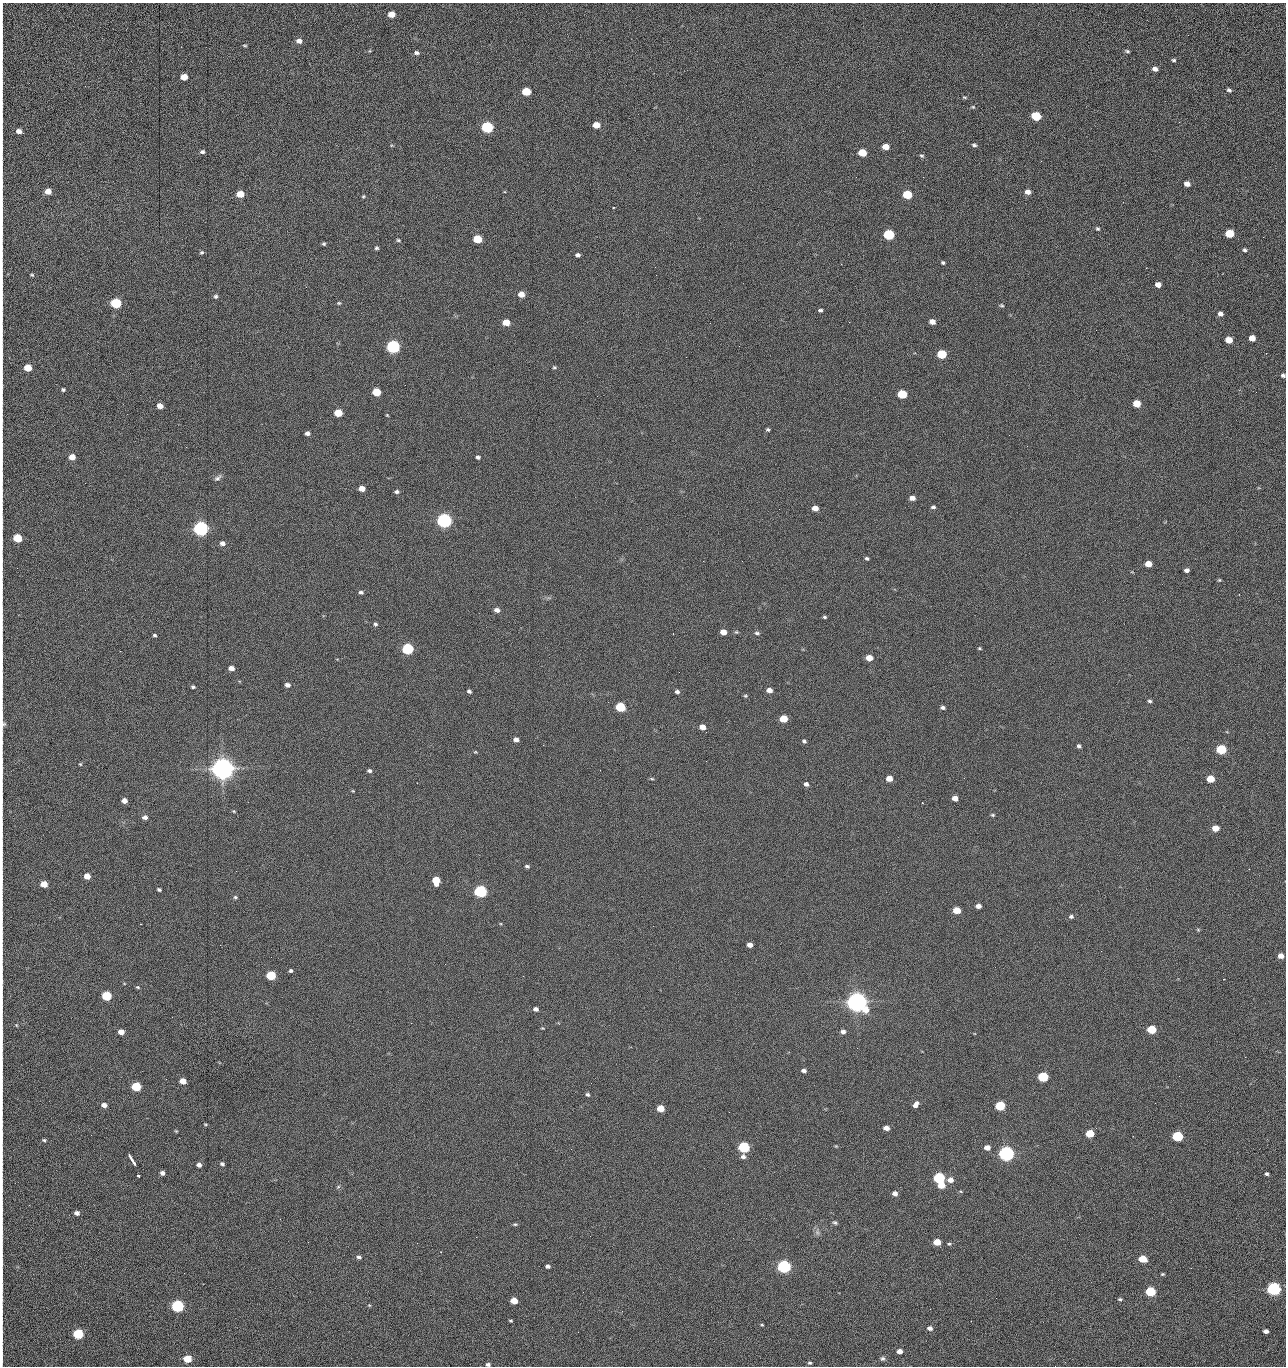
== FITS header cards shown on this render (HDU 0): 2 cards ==
NAXIS1  =                 1284 /fastest changing axis
NAXIS2  =                 1364 /next to fastest changing axis

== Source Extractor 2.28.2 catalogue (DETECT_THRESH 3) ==
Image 1284 x 1364 px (HDU 0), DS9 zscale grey, 1 PNG px = 1 image px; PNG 1288 x 1368 px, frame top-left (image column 1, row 1364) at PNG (2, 3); no overlay
Background 145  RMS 15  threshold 44.5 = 3 sigma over >= 5 px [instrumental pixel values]
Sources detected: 279; all 279 listed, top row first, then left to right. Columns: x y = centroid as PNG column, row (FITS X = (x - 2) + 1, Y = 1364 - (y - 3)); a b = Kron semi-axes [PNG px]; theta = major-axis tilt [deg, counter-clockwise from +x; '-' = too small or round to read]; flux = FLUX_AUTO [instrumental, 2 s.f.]
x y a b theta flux
391 14 5 5 - 1.3e+04
2 26 15 2 90 2.7e+03
1188 35 3 2 - 1.1e+03
299 41 6 5 - 5.3e+03
245 45 6 3 -9 1.1e+03
1127 51 5 4 - 1.6e+03
417 53 6 5 - 2.7e+03
2 56 13 2 90 2.5e+03
1174 60 4 4 - 1.6e+03
1155 69 5 5 - 4.5e+03
184 77 5 5 - 1.4e+04
2 84 18 2 90 3.0e+03
1229 90 5 4 - 2.1e+03
526 91 6 5 - 4.2e+04
964 97 6 4 -7 1.2e+03
973 107 5 4 - 1.3e+03
1036 116 6 5 - 6.1e+04
1179 122 3 2 - 8.2e+02
596 125 6 5 - 1.5e+04
487 127 6 5 - 1.6e+05
19 131 6 4 -14 5.3e+03
974 145 6 4 -15 2.0e+03
886 147 6 4 -10 1.2e+04
2 148 15 2 90 2.7e+03
202 152 5 4 - 2.4e+03
862 153 6 5 - 2.8e+04
922 156 6 4 -28 1.5e+03
1041 161 3 2 - 1.3e+03
2 163 8 2 90 1.5e+03
856 177 2 2 - 1.5e+03
923 177 2 2 - 1.2e+04
2 181 11 2 90 2.1e+03
1187 184 5 4 - 6.6e+03
48 191 5 5 - 1.0e+04
1028 192 6 5 - 6.0e+03
240 194 5 5 - 2.0e+04
907 194 6 5 - 5.2e+04
363 196 5 4 - 1.2e+03
1123 202 2 2 - 5.3e+02
2 220 21 2 90 4.4e+03
1098 229 6 4 -41 1.5e+03
1229 233 6 5 - 4.3e+04
889 234 6 5 - 1.0e+05
1263 237 2 2 - 6.4e+02
477 239 6 5 - 4.0e+04
398 240 6 4 -15 1.4e+03
324 244 4 4 - 1.6e+03
376 248 4 4 - 1.8e+03
1245 250 5 4 - 1.9e+03
202 252 5 5 - 1.7e+03
2 255 9 2 90 1.8e+03
578 255 5 4 - 2.7e+03
943 263 4 4 - 1.6e+03
841 264 2 2 - 1.8e+04
32 275 5 3 - 1.1e+03
656 275 2 2 - 4.5e+02
2 282 9 2 90 1.9e+03
1158 285 5 4 - 7.3e+03
306 287 3 3 - 5.6e+02
521 294 6 5 - 9.6e+03
216 296 5 5 - 2.1e+03
2 300 14 2 90 2.3e+03
116 303 6 5 - 1.0e+05
339 303 5 4 - 1.3e+03
1002 305 5 4 - 1.3e+03
820 310 4 3 - 2.0e+03
1220 314 5 5 - 4.0e+03
506 322 6 5 - 1.6e+04
849 322 2 2 - 4.8e+02
932 322 5 4 - 7.6e+03
710 323 2 2 - 2.2e+03
1096 330 2 2 - 4.6e+02
1252 338 5 5 - 1.0e+04
1229 340 5 5 - 1.6e+04
393 347 6 5 - 3.0e+05
942 354 6 5 - 5.8e+04
2 356 16 2 90 2.5e+03
554 367 6 4 -13 1.3e+03
28 368 5 5 - 2.5e+04
1283 375 5 4 - 2.4e+03
63 389 5 4 - 1.6e+03
376 392 6 5 - 3.7e+04
1256 392 2 2 - 6.2e+02
902 394 6 5 - 6.0e+04
2 401 13 2 90 2.3e+03
1137 403 5 5 - 1.9e+04
160 406 5 4 - 8.6e+03
338 413 5 5 - 2.9e+04
387 415 4 3 - 8.8e+02
2 420 9 2 90 1.6e+03
768 430 4 4 - 1.5e+03
307 433 5 4 - 3.7e+03
1009 435 2 2 - 2.2e+03
186 447 2 2 - 2.0e+03
2 455 10 2 90 1.8e+03
72 457 5 4 - 1.2e+04
478 457 4 4 - 2.3e+03
218 478 11 6 37 3.1e+03
85 483 2 2 - 5.3e+02
362 488 5 4 - 1.0e+04
396 492 5 4 - 2.4e+03
912 498 5 4 - 5.8e+03
933 507 6 5 - 2.0e+03
815 508 5 4 - 8.8e+03
444 520 6 5 - 5.0e+05
2 521 10 2 90 1.7e+03
201 528 6 5 - 5.4e+05
17 538 5 5 - 4.1e+04
222 543 6 5 - 4.0e+03
867 558 4 3 - 1.7e+03
742 561 2 2 - 4.8e+02
1148 564 5 4 - 1.3e+04
1187 570 5 4 - 3.9e+03
1219 580 5 4 - 1.1e+03
361 592 5 4 - 2.1e+03
1239 594 2 2 - 4.9e+02
497 610 5 4 - 4.3e+03
824 617 5 4 - 1.5e+03
375 624 5 4 - 2.0e+03
723 632 5 4 - 1.0e+04
736 632 5 5 - 1.3e+03
757 633 7 4 -7 2.2e+03
154 635 3 3 - 1.6e+03
979 648 4 3 - 1.1e+03
407 649 6 5 - 1.6e+05
2 657 18 2 90 3.1e+03
869 658 5 4 - 1.4e+04
231 668 5 4 - 7.1e+03
679 672 2 2 - 2.3e+03
287 685 5 4 - 4.1e+03
193 687 4 4 - 1.8e+03
769 690 5 4 - 6.1e+03
469 691 4 3 - 2.3e+03
677 692 5 4 - 2.6e+03
745 696 6 4 -20 1.3e+03
1150 701 5 4 - 1.9e+03
620 707 6 5 - 7.8e+04
943 707 5 4 - 2.5e+03
783 719 5 5 - 2.7e+04
3 724 10 6 83 2.9e+03
702 727 6 5 - 8.0e+03
2 734 8 2 90 1.2e+03
516 740 5 4 - 4.4e+03
804 741 5 4 - 1.8e+03
543 745 2 2 - 2.2e+03
1079 746 5 4 - 2.2e+03
1221 749 6 5 - 7.7e+04
475 752 4 3 - 8.8e+02
706 761 2 2 - 1.5e+03
80 764 4 3 - 9.7e+02
223 769 8 7 - 1.7e+06
369 771 5 4 - 2.4e+03
2 776 17 2 90 2.7e+03
889 778 5 4 - 1.1e+04
652 779 6 4 -2 1.2e+03
1210 779 5 5 - 2.5e+04
806 784 5 4 - 3.2e+03
353 791 4 3 - 8.8e+02
955 798 5 4 - 8.0e+03
2 800 9 2 90 1.5e+03
124 801 5 4 - 6.6e+03
922 803 2 2 - 7.5e+02
234 811 5 4 - 1.1e+03
993 815 5 4 - 1.3e+03
145 817 6 5 - 4.1e+03
1215 828 5 5 - 1.5e+04
527 866 6 4 -17 1.9e+03
87 876 5 4 - 1.2e+04
2 877 11 2 90 1.9e+03
436 880 6 5 - 2.7e+04
44 884 5 5 - 1.6e+04
159 889 4 3 - 1.9e+03
480 891 6 5 - 2.4e+05
235 897 5 4 - 1.5e+03
978 906 5 4 - 5.6e+03
957 910 5 4 - 1.9e+04
1071 916 6 5 - 2.2e+03
140 924 3 2 - 2.8e+03
1198 930 5 4 - 1.1e+03
750 945 5 4 - 6.0e+03
1281 956 5 4 - 7.6e+03
291 971 5 4 - 1.8e+03
271 975 6 5 - 6.1e+04
523 976 3 2 - 1.5e+03
1224 979 2 2 - 5.4e+02
2 981 9 2 90 1.7e+03
138 987 5 4 - 1.2e+03
106 996 5 5 - 7.6e+04
857 1002 8 6 -21 1.4e+06
536 1009 5 4 - 4.1e+03
411 1023 2 2 - 3.4e+03
16 1025 5 4 - 9.5e+02
542 1028 5 3 - 8.7e+02
1152 1029 5 5 - 4.8e+04
121 1032 5 4 - 1.0e+04
843 1032 6 5 - 4.0e+03
2 1034 27 2 90 4.1e+03
857 1048 2 2 - 9.8e+02
1245 1057 2 2 - 1.3e+03
2 1069 10 2 90 1.6e+03
804 1070 5 4 - 3.2e+03
1179 1076 2 2 - 1.6e+03
1043 1077 6 5 - 8.9e+04
183 1081 5 4 - 1.2e+04
136 1087 5 5 - 6.5e+04
2 1088 16 2 90 2.8e+03
588 1094 5 4 - 2.0e+03
1155 1103 2 2 - 6.1e+02
916 1104 7 4 52 4.9e+03
104 1105 5 4 - 5.3e+03
1000 1106 6 5 - 7.4e+04
660 1108 5 5 - 2.1e+04
729 1112 2 2 - 6.5e+02
205 1124 4 3 - 9.8e+02
886 1128 5 4 - 7.0e+03
176 1131 5 3 - 9.3e+02
2 1133 7 2 90 1.1e+03
1090 1133 5 5 - 3.2e+04
91 1135 2 2 - 1.6e+03
1177 1136 6 5 - 1.0e+05
44 1140 5 4 - 1.5e+03
836 1146 4 4 - 9.0e+02
744 1147 6 5 - 1.5e+05
987 1147 5 4 - 7.6e+03
571 1149 3 2 - 7.0e+02
1006 1153 6 5 - 6.3e+05
743 1157 6 5 - 3.3e+03
132 1160 12 3 -58 6.7e+03
222 1164 4 4 - 2.2e+03
199 1165 5 4 - 4.4e+03
162 1173 5 4 - 3.8e+03
1267 1174 3 3 - 1.8e+03
138 1176 3 3 - 2.0e+03
939 1178 6 5 - 1.5e+05
950 1180 6 5 - 6.9e+03
941 1185 5 4 - 1.7e+04
338 1187 6 4 44 1.4e+03
2 1190 10 2 90 1.5e+03
895 1193 5 5 - 4.6e+03
77 1213 5 4 - 4.2e+03
280 1219 3 2 - 1.4e+03
835 1223 7 5 -23 1.9e+03
515 1224 5 4 - 1.4e+03
817 1232 7 5 -46 2.6e+03
2 1233 17 2 90 2.8e+03
476 1237 2 2 - 5.8e+03
308 1242 2 2 - 1.2e+03
937 1242 5 4 - 1.9e+04
417 1243 2 2 - 3.6e+03
949 1244 5 4 - 1.4e+03
359 1257 6 4 -20 2.7e+03
1142 1259 6 5 - 2.7e+04
2 1265 11 2 90 2.4e+03
548 1266 4 4 - 3.1e+03
784 1266 6 5 - 3.1e+05
1162 1274 5 4 - 1.2e+03
2 1285 11 2 90 2.1e+03
1274 1289 6 5 - 3.7e+05
1150 1291 6 5 - 7.9e+04
996 1298 2 2 - 1.7e+03
1120 1299 5 3 - 1.4e+03
514 1301 5 4 - 1.8e+04
369 1305 5 4 - 9.5e+02
177 1306 6 5 - 2.4e+05
622 1311 2 2 - 6.9e+02
511 1321 3 3 - 1.2e+03
762 1325 4 3 - 1.0e+03
930 1328 5 4 - 4.0e+03
1266 1331 5 4 - 4.9e+03
578 1332 2 2 - 2.4e+03
78 1334 6 5 - 9.3e+04
2 1336 21 2 90 3.8e+03
900 1351 5 4 - 6.6e+03
2 1354 12 2 90 2.3e+03
883 1358 6 6 - 2.3e+03
187 1359 5 5 - 3.0e+04
810 1363 5 4 - 1.5e+03
488 1364 5 4 - 2.6e+03
1055 1366 2 2 - 1.2e+03
At the frame edge (FLAGS 8, measured only in part): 36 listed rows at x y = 2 26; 2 56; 2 84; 2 148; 2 163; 2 181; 2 220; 2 255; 2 282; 2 300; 2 356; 1283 375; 2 401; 2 420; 2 455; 2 521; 17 538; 2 657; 3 724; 2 734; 2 776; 2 800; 2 877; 2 981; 2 1034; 2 1069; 2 1088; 2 1133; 2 1190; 2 1233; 2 1265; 2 1285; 2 1336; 2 1354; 488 1364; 1055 1366

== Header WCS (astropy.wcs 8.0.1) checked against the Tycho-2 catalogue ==
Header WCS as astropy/WCSLIB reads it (CRVAL/CRPIX/CD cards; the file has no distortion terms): RA---TAN/DEC--TAN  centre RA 15:41:40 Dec +51:59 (235.42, +51.98 deg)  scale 1.26 arcsec/px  FOV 26.9' x 28.5'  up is +92 deg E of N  parity flipped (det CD > 0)
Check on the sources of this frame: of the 60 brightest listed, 10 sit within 2.0 arcsec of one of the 11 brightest Tycho-2 stars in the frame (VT <= 12.29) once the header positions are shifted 0.40 arcsec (0.02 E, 0.40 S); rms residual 0.98 arcsec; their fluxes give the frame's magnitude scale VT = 25.21 - 2.5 log10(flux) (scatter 0.23 mag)
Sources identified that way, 10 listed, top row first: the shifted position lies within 2.0 arcsec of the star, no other Tycho-2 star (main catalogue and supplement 1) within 4.0 arcsec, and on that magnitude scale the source's flux lands within +1.5 / -3 mag of the star's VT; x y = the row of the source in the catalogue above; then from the Tycho-2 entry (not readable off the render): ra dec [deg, ICRS J2000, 3 dp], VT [Tycho-2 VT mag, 2 dp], TYC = Tycho-2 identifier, HIP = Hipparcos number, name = IAU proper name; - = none
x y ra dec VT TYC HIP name
393 347 235.614 +52.064 11.61 3489-1132-1 - -
444 520 235.514 +52.049 11.19 3489-1407-1 - -
201 528 235.515 +52.133 11.12 3489-1380-1 - -
223 769 235.378 +52.130 9.31 3489-1322-1 76850 -
480 891 235.303 +52.042 11.52 3489-958-1 - -
857 1002 235.232 +51.912 9.59 3489-824-1 - -
1006 1153 235.143 +51.862 10.97 3489-1016-1 - -
939 1178 235.131 +51.886 12.29 3489-908-1 - -
784 1266 235.084 +51.941 11.45 3489-1346-1 - -
177 1306 235.075 +52.152 11.74 3489-912-1 - -